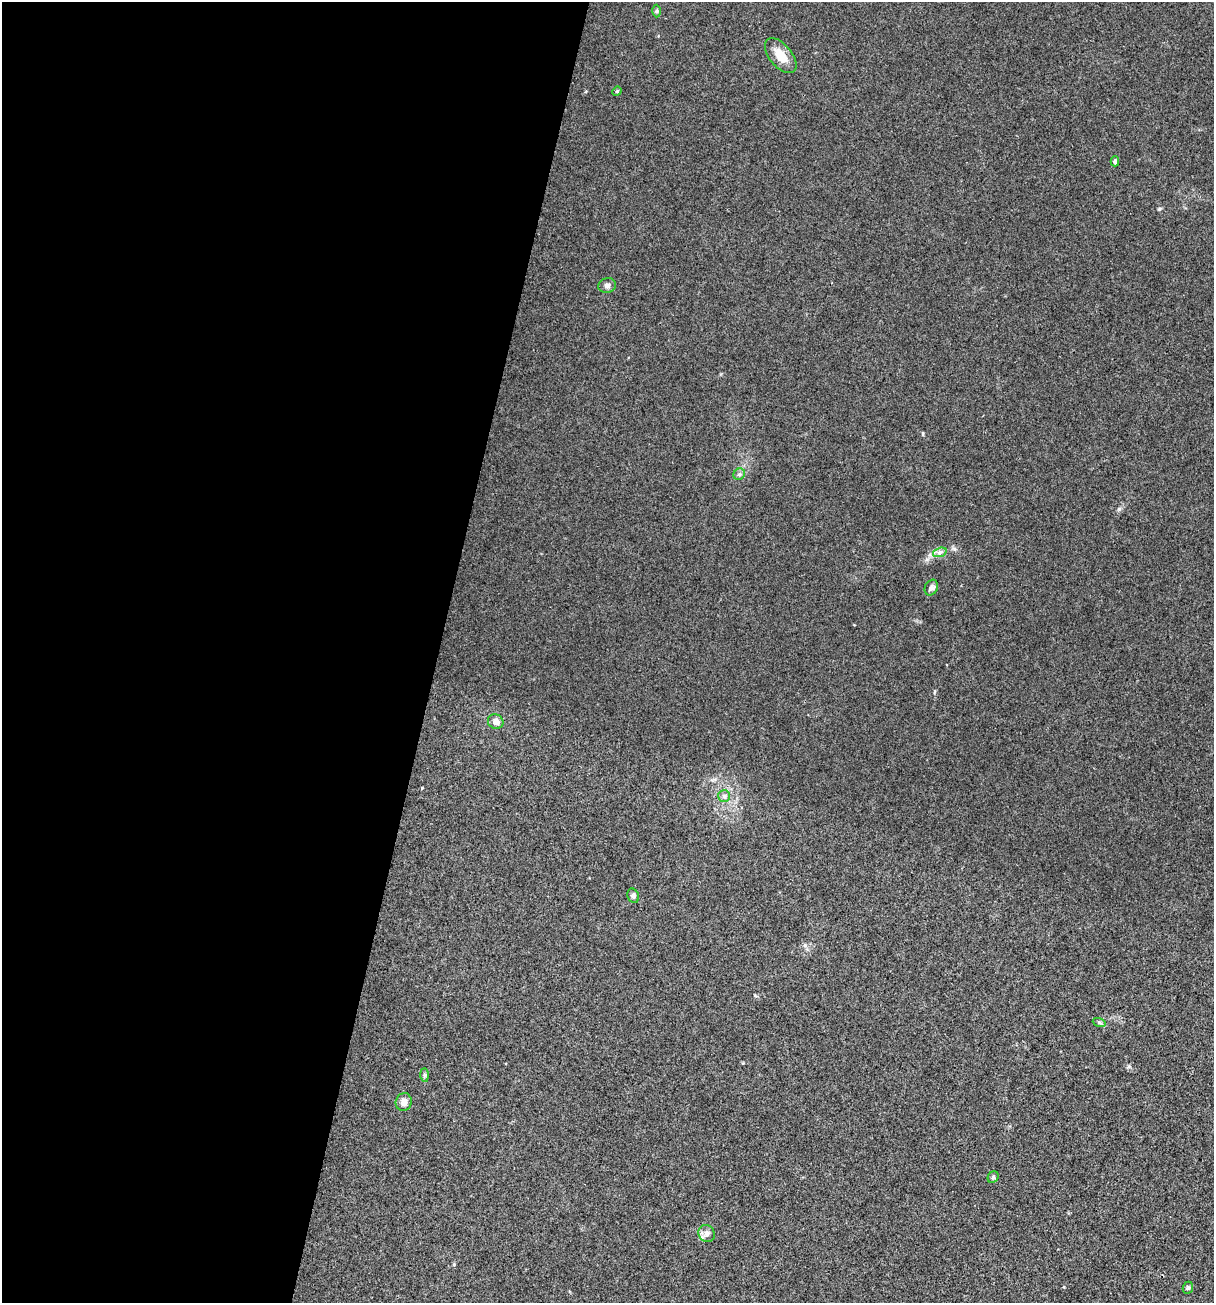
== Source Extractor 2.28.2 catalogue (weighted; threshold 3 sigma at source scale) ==
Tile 5 of 4 x 4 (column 1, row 2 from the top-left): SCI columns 253-1464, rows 2605-3905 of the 5228 x 5210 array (HDU 1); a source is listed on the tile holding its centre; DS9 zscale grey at full resolution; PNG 1216 x 1305 px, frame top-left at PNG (2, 2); each listed source drawn as its Kron ellipse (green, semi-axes under 4 px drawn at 4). Shown black and unused: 36% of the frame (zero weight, under 3 of 4 exposures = <1% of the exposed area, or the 3 px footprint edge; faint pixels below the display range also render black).
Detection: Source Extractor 2.28.2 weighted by HDU 2 'WHT'; one run over the whole footprint, this tile lists its part. Background 0.0278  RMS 0.0075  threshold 0.0336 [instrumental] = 3 sigma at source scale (4.5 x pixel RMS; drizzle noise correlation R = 1.50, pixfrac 1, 0.05/0.05 arcsec/px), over >= 5 px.
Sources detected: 17; all 17 listed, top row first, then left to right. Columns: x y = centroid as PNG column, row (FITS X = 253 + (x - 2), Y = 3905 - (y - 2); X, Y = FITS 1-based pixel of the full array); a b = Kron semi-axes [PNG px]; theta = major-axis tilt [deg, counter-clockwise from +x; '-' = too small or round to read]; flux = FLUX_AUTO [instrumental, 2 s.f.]
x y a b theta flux
657 11 6 4 89 1
781 56 21 11 -50 9.5
617 91 5 4 - 0.88
1115 161 5 4 - 1.4
607 285 9 7 15 2.3
739 474 6 5 - 1.5
940 552 7 4 19 1.9
931 587 8 6 64 2.2
496 722 8 7 - 4.3
724 796 6 6 - 1.7
633 896 7 5 -69 1.5
1099 1022 6 4 -19 1.1
424 1075 7 4 -89 1.3
404 1102 9 8 - 3.8
993 1177 6 5 - 1.1
707 1233 9 7 -52 3
1188 1288 6 5 - 1.2
Unlisted compact peaks at least as high as the median listed source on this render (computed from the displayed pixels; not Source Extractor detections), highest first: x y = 1119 509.